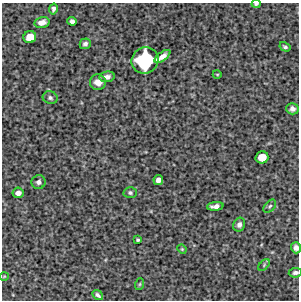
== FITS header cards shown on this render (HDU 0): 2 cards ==
NAXIS1  =                  297 /Length X axis
NAXIS2  =                  298 /Length Y axis

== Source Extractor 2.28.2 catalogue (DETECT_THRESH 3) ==
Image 297 x 298 px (HDU 0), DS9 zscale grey, 1 PNG px = 1 image px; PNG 301 x 302 px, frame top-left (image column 1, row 298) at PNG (2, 3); each listed source drawn as its Kron ellipse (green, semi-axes under 4 px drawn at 4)
Background 6510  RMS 300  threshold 912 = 3 sigma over >= 5 px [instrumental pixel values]
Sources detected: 30; all 30 listed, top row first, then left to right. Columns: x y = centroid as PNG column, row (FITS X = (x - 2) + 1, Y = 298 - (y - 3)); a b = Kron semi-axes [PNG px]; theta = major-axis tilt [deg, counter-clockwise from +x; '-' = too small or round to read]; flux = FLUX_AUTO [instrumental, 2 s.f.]
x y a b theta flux
256 4 4 3 - 4.2e+04
53 9 5 4 - 4.9e+04
72 21 5 4 - 6.2e+04
42 22 8 5 14 1.1e+05
30 37 6 6 - 2.9e+05
85 44 5 5 - 5.7e+04
285 47 6 4 -31 3.6e+04
163 56 9 4 36 1.2e+05
145 60 14 13 - 2.0e+06
217 74 4 3 - 1.7e+04
107 77 7 5 9 7.4e+04
98 82 8 7 - 1.4e+05
50 98 7 6 - 5.6e+04
292 109 6 6 - 8.4e+04
262 157 6 6 - 2.9e+05
158 180 5 4 - 1.0e+05
39 182 7 7 - 7.4e+04
18 193 5 5 - 1.1e+05
130 193 6 5 - 4.1e+04
215 206 8 4 5 9.5e+04
270 206 8 5 48 4.0e+04
239 225 7 6 - 7.4e+04
138 240 4 3 - 2.9e+04
296 248 6 5 - 8.5e+04
182 249 5 4 - 2.2e+04
264 265 7 4 47 3.2e+04
295 273 6 5 - 6.1e+04
4 276 5 3 - 1.5e+04
140 284 6 3 71 2.2e+04
98 295 6 3 -38 5.2e+04
At the frame edge (FLAGS 8, measured only in part): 3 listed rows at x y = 256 4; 296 248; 295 273